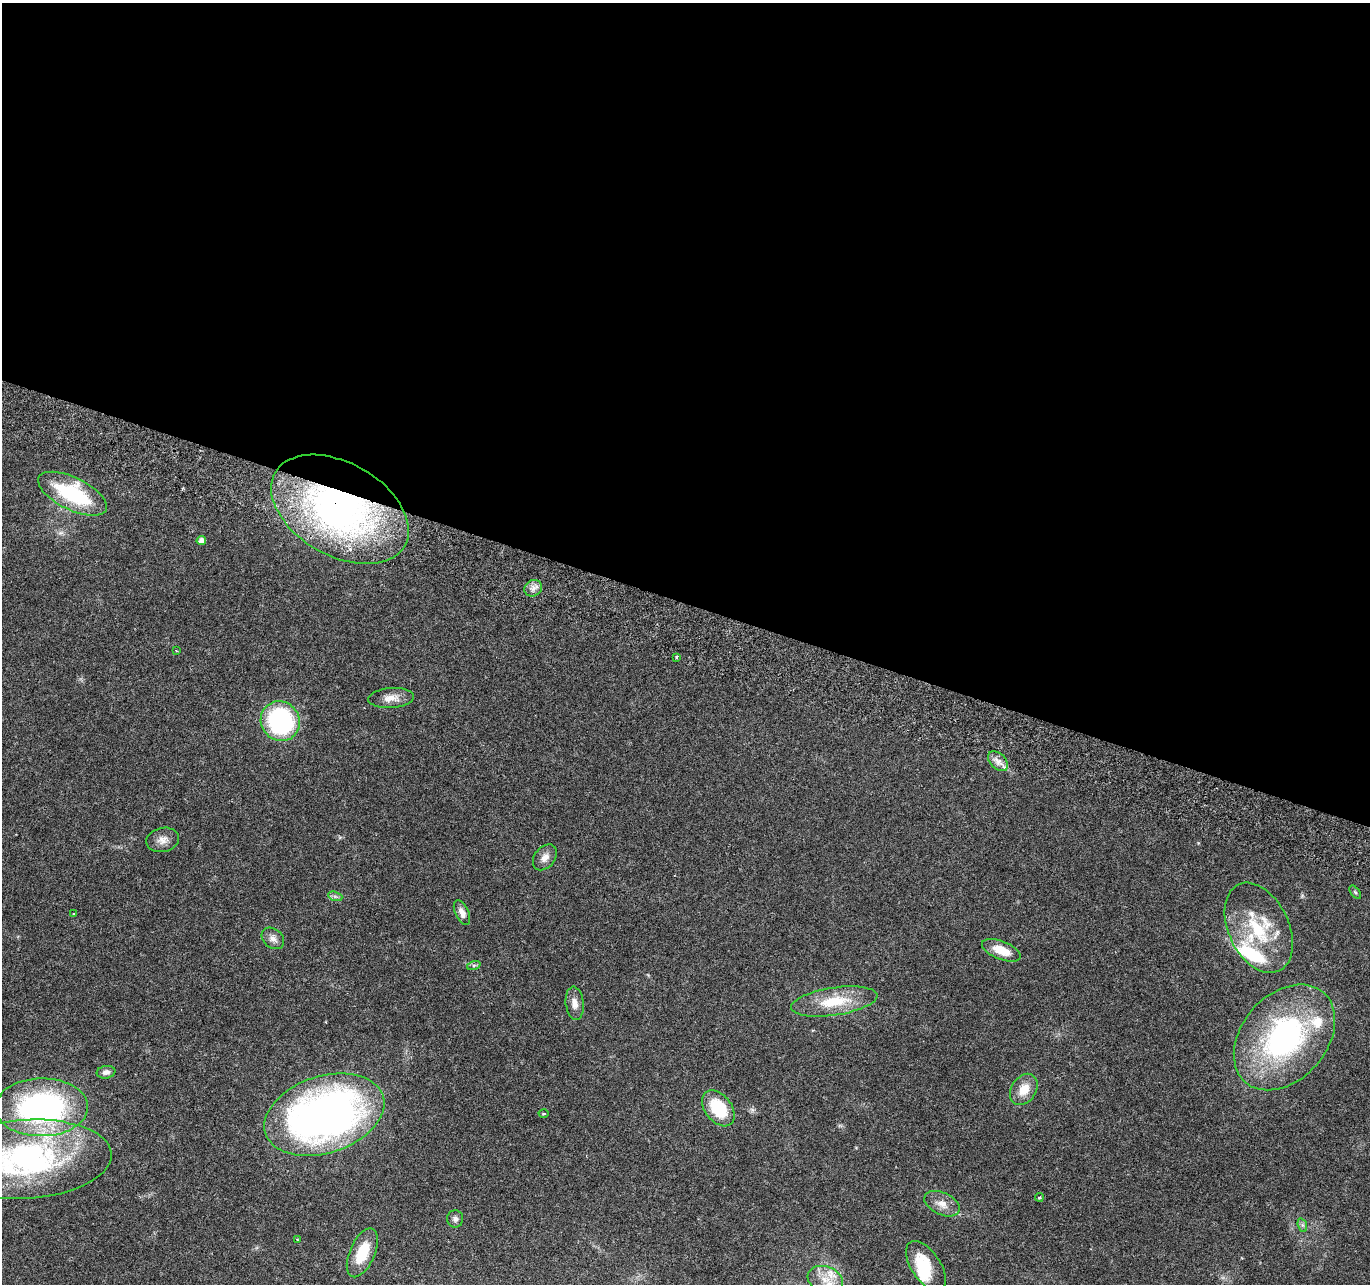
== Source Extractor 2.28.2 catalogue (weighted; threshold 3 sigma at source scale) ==
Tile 3 of 4 x 4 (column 3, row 1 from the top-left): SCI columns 2759-4126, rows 4115-5396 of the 5525 x 5730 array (HDU 1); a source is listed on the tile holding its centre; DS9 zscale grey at full resolution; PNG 1372 x 1286 px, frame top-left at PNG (2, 3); each listed source drawn as its Kron ellipse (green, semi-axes under 4 px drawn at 4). Shown black and unused: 47% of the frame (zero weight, under 3 of 6 exposures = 3% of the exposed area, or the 3 px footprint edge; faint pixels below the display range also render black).
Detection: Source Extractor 2.28.2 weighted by HDU 2 'WHT'; one run over the whole footprint, this tile lists its part. Background 0.0272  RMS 0.0021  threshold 0.00863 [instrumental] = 3 sigma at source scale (4.09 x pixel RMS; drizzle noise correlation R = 1.36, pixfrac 0.8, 0.0396/0.0396 arcsec/px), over >= 5 px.
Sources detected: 42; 1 inside a brighter object's white glare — neither listed nor drawn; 4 inside a brighter listed object's ellipse — not listed separately; the other 37 listed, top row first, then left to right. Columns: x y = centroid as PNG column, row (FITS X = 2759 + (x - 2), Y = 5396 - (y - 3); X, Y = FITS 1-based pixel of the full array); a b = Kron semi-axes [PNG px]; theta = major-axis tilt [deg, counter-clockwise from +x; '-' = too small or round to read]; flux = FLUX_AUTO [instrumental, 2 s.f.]
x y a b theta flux
72 494 37 16 -26 17
340 509 74 46 -30 84
201 540 5 4 - 1.1
533 588 9 8 - 1.1
176 650 3 2 - 0.13
676 657 4 3 - 0.34
391 698 23 10 3 2.1
280 721 20 19 - 26
998 761 12 7 -45 1.3
163 840 17 12 14 1.6
545 857 14 10 51 1.5
1355 892 8 4 -53 0.29
335 896 7 4 -19 0.47
462 913 13 6 -65 1.3
74 914 3 3 - 0.18
1259 928 48 30 -65 14
273 938 12 9 -41 1.2
1001 950 20 9 -22 3.9
474 965 7 4 18 0.41
834 1001 44 14 9 7.9
575 1003 16 9 -83 1.5
1284 1037 59 42 49 44
106 1072 9 6 9 0.79
1024 1089 17 12 57 3.3
42 1107 46 29 1 52
718 1108 20 13 -52 9
544 1113 5 2 - 0.23
324 1115 62 38 18 110
26 1159 86 39 4 52
1039 1197 4 3 - 0.3
942 1204 19 11 -25 2.1
455 1219 9 8 - 0.72
1302 1225 7 4 -71 0.42
297 1239 4 2 - 0.14
362 1253 26 12 66 5.9
926 1266 28 14 -56 6.7
825 1279 18 13 -19 4
Overlapping masked pixels (flux is a lower limit): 1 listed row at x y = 340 509
Isophote crosses this tile's border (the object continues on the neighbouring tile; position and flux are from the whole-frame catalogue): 1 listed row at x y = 26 1159